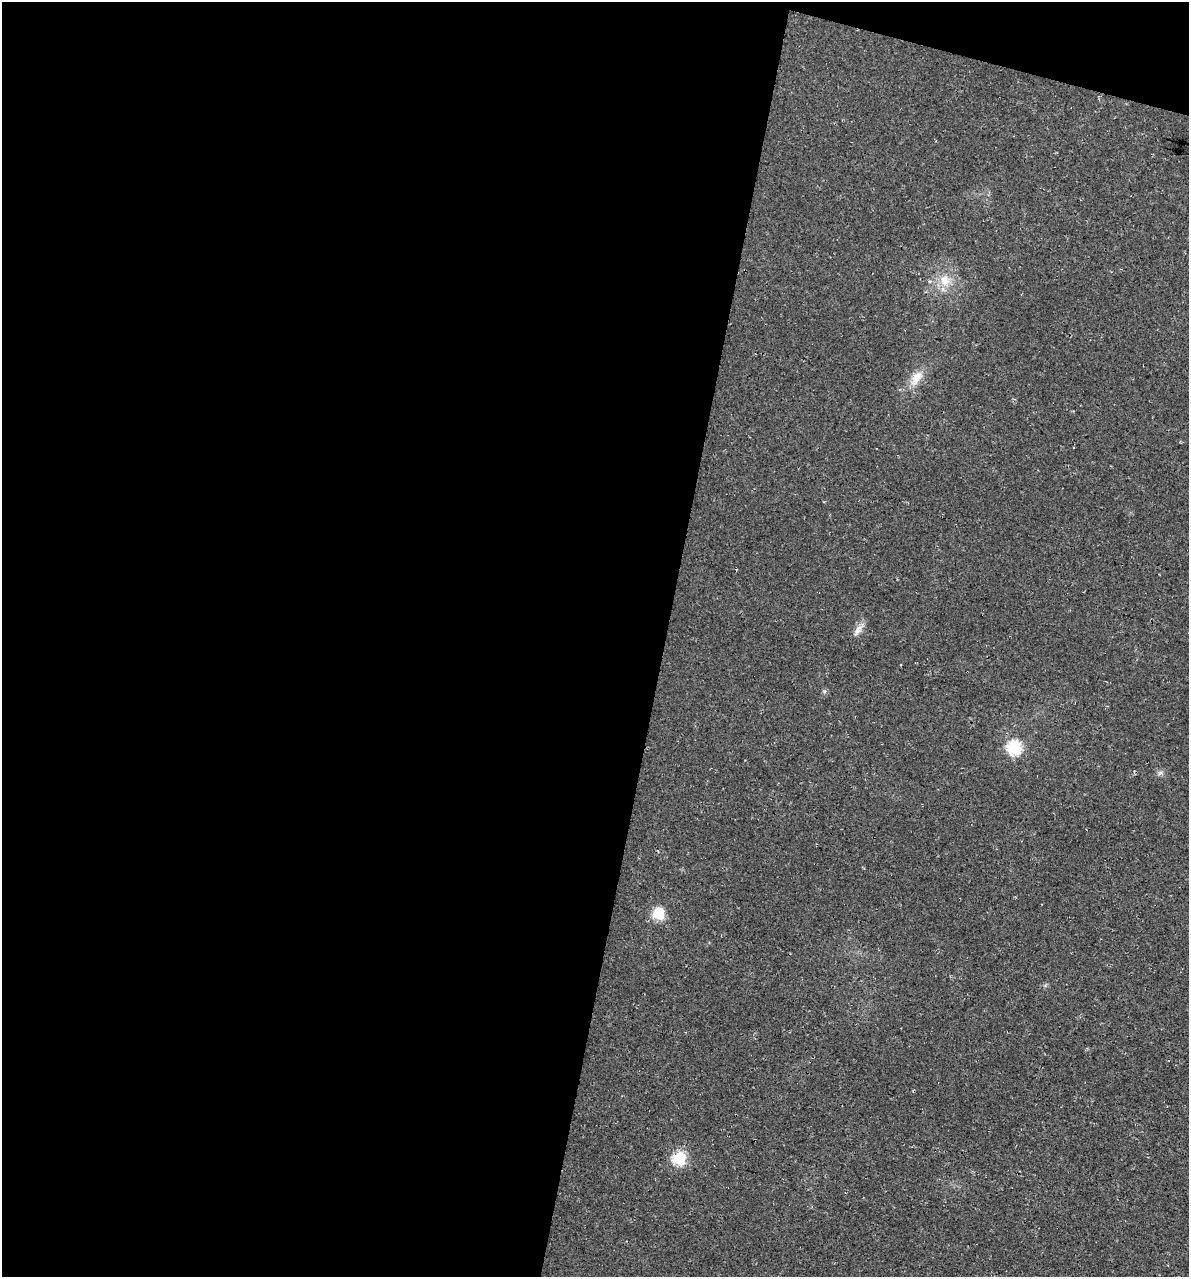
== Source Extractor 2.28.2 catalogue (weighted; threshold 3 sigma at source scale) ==
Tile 1 of 4 x 4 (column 1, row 1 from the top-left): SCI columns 339-1525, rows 3842-5116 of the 5364 x 5141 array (HDU 1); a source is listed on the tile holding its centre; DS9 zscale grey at full resolution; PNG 1191 x 1279 px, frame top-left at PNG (2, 2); no overlay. Shown black and unused: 58% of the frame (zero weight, under 3 of 4 exposures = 5% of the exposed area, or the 3 px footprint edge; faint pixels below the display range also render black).
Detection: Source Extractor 2.28.2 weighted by HDU 2 'WHT'; one run over the whole footprint, this tile lists its part. Background 0.0117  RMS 0.0071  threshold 0.0319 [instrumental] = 3 sigma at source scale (4.5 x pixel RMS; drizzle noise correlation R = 1.50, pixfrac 1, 0.0396/0.0396 arcsec/px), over >= 5 px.
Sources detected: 7; all 7 listed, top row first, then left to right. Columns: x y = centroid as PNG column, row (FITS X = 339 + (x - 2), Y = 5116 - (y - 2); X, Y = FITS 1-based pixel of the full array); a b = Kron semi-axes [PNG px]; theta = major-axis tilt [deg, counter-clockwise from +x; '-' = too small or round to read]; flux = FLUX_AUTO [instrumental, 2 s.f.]
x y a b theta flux
945 280 16 14 -74 12
916 378 23 12 60 11
858 630 15 8 57 4.9
1014 747 7 7 - 110
1160 773 7 5 42 1.8
659 913 7 6 - 57
679 1158 7 6 - 80